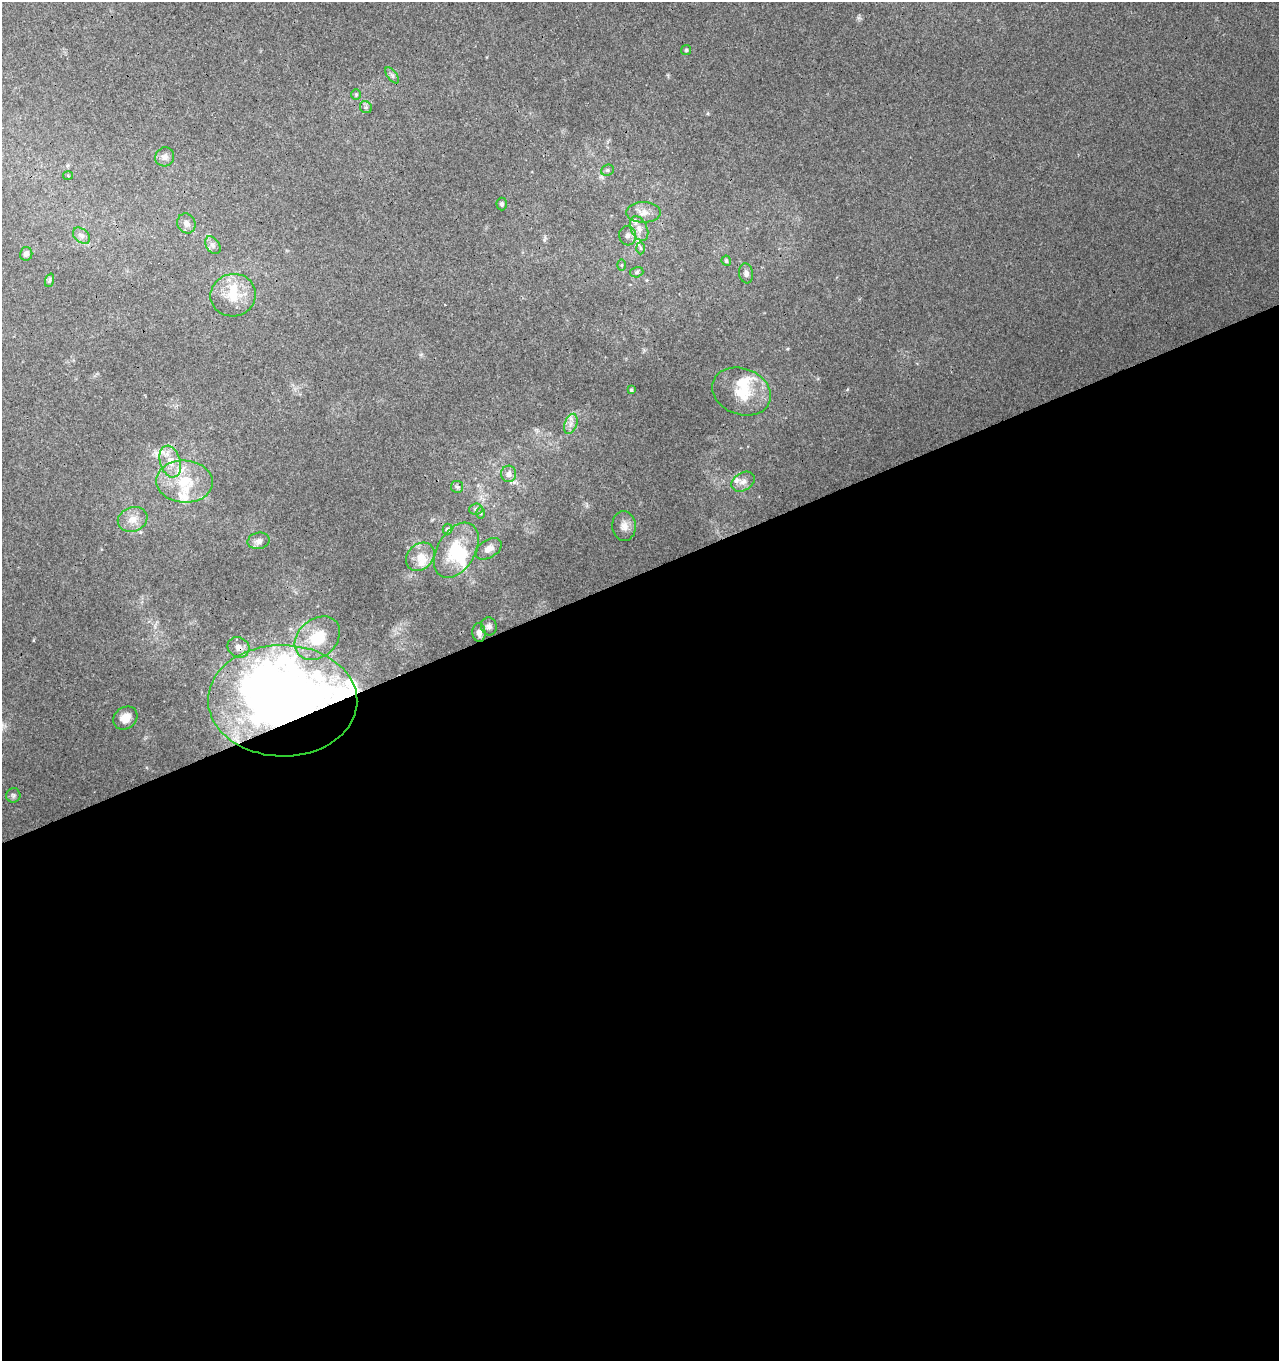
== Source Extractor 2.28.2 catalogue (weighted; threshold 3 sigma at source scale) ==
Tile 15 of 4 x 4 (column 3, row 4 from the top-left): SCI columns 2649-3925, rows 57-1415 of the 5351 x 5547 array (HDU 1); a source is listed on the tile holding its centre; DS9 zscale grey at full resolution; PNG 1281 x 1363 px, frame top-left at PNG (2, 2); each listed source drawn as its Kron ellipse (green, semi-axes under 4 px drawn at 4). Shown black and unused: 58% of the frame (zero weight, under 3 of 4 exposures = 5% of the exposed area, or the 3 px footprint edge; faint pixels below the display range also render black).
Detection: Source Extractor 2.28.2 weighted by HDU 2 'WHT'; one run over the whole footprint, this tile lists its part. Background 0.0032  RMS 0.0034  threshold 0.0155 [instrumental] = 3 sigma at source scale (4.5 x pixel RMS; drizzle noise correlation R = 1.50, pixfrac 1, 0.0396/0.0396 arcsec/px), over >= 5 px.
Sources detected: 57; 3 inside a brighter object's white glare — neither listed nor drawn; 8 inside a brighter listed object's ellipse — not listed separately; the other 46 listed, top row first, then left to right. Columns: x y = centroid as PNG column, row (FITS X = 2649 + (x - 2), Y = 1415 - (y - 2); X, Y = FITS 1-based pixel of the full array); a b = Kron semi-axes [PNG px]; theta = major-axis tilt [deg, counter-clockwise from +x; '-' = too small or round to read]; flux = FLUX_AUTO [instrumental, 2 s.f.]
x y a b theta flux
686 50 5 5 - 0.56
392 75 9 4 -54 0.91
356 94 5 4 - 0.45
366 107 6 5 - 0.75
165 157 10 9 - 1.8
607 170 7 5 22 0.65
68 175 5 3 - 0.32
502 204 6 5 - 0.72
643 212 17 10 0 3
186 223 10 9 - 1.8
639 228 13 8 -65 2.4
82 236 10 6 -40 1.3
628 236 10 8 -84 1.7
213 245 10 6 -54 1.3
641 248 6 4 -88 0.58
26 254 7 6 - 1.2
726 261 5 4 - 0.69
622 265 5 3 - 0.39
637 272 7 5 17 0.65
746 273 10 7 -81 1.5
50 280 7 4 70 0.57
233 295 23 21 17 10
631 390 4 3 - 0.56
742 392 30 23 -20 12
571 424 10 6 70 1.7
170 462 16 10 -74 4.9
509 474 8 7 - 2.2
184 482 28 21 -4 14
743 482 12 9 31 2.1
457 487 6 5 - 0.73
476 509 7 5 6 0.85
480 513 6 4 -89 0.5
133 519 15 12 20 3.8
624 526 14 12 -85 2.9
447 529 5 5 - 0.83
259 541 11 8 12 1.8
488 549 14 9 31 2.5
456 550 30 18 59 15
420 557 16 12 43 4.7
489 626 9 8 - 1.2
479 632 9 6 -86 1.8
317 638 25 19 40 13
238 647 11 10 - 2.5
283 701 74 55 -1 390
125 718 13 10 38 3.4
13 795 7 7 - 0.87
Overlapping masked pixels (flux is a lower limit): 2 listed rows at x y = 238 647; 283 701
Unlisted compact peaks at least as high as the median listed source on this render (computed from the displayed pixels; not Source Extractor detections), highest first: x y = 858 18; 787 349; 33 640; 544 240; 707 113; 847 389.